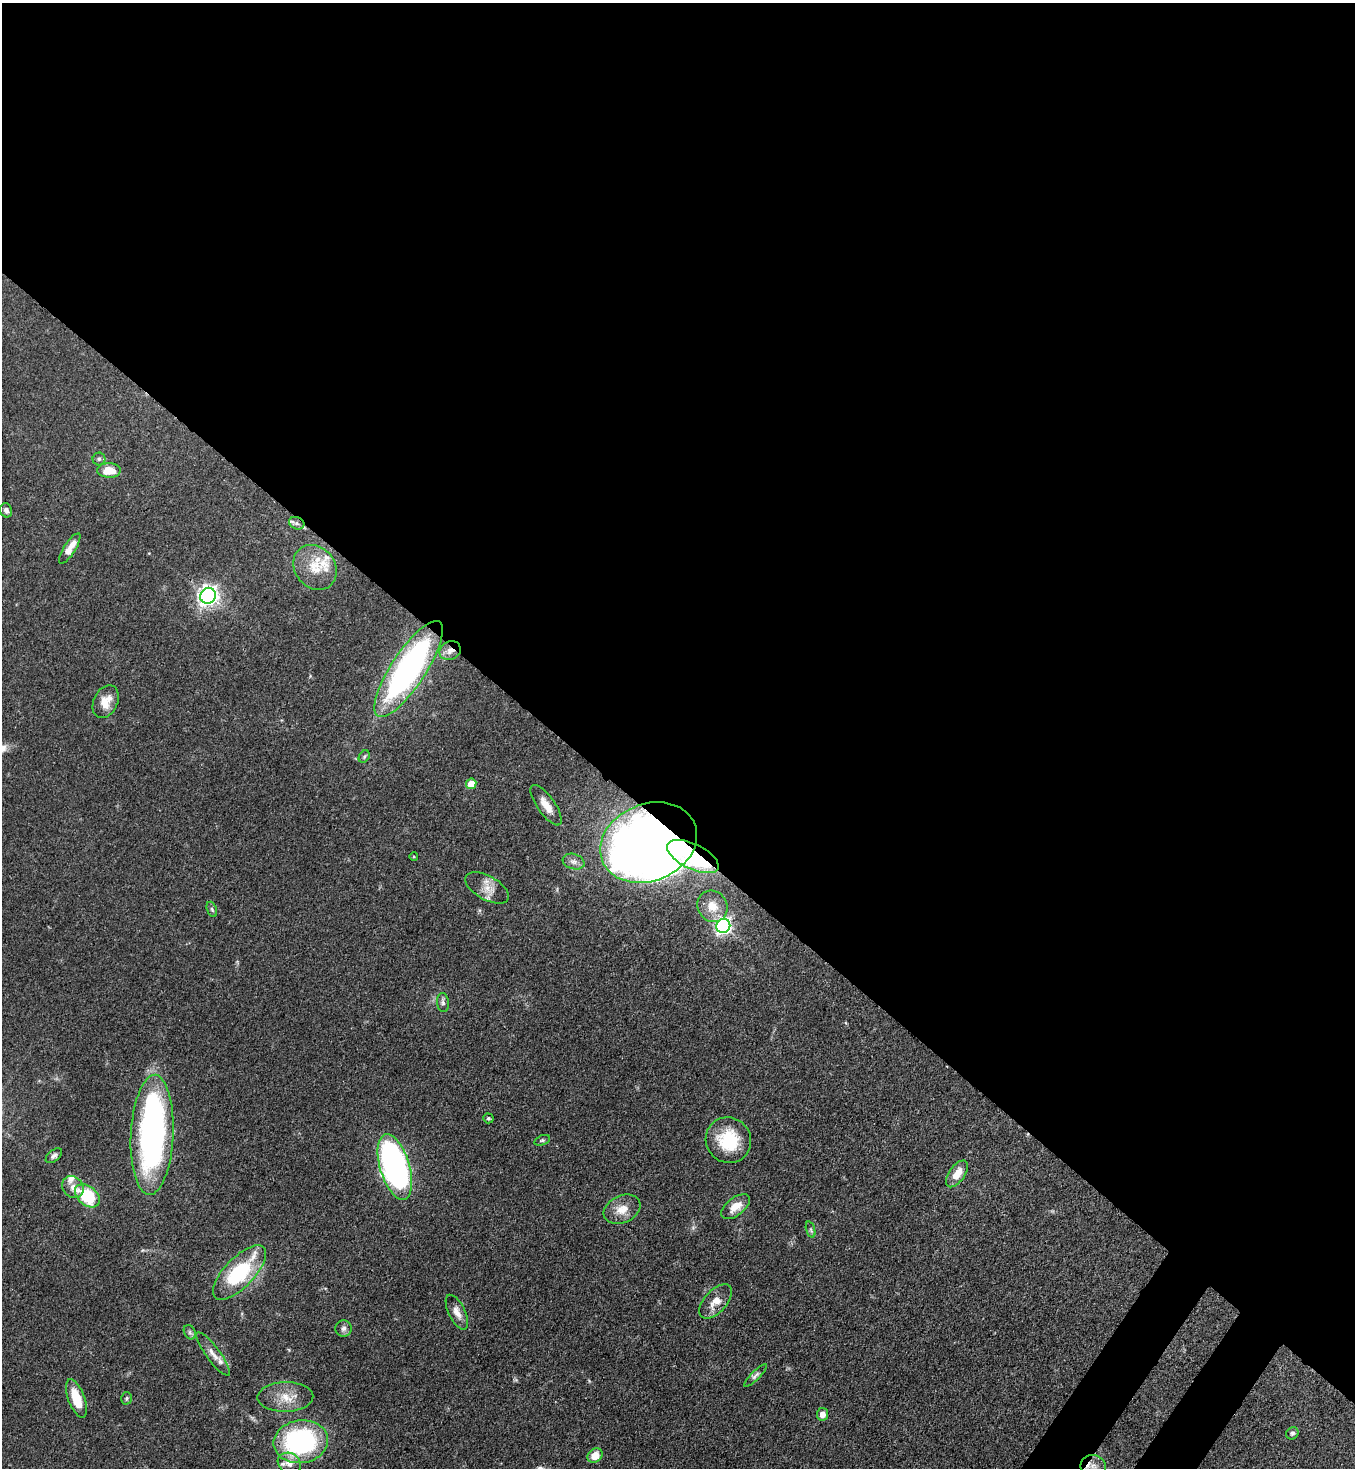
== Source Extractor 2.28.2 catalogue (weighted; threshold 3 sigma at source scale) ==
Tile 3 of 4 x 4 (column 3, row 1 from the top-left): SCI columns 2934-4286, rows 4459-5924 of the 6008 x 5986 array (HDU 1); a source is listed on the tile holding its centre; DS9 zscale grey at full resolution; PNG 1357 x 1470 px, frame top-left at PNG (2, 3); each listed source drawn as its Kron ellipse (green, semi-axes under 4 px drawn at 4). Shown black and unused: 58% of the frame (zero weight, under 3 of 4 exposures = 7% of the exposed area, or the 3 px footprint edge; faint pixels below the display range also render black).
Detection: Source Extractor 2.28.2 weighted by HDU 2 'WHT'; one run over the whole footprint, this tile lists its part. Background 0.0641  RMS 0.0036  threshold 0.0163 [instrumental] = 3 sigma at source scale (4.5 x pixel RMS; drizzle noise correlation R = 1.50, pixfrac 1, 0.05/0.05 arcsec/px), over >= 5 px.
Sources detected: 56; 3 inside a brighter object's white glare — neither listed nor drawn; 3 inside a brighter listed object's ellipse — not listed separately; the other 50 listed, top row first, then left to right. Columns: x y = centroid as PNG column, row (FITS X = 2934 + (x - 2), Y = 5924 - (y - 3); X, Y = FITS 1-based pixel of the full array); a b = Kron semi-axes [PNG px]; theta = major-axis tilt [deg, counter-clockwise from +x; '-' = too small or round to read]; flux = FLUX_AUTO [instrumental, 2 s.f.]
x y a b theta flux
99 459 6 6 - 0.84
109 470 12 7 -1 7
6 510 7 6 - 1.1
297 523 8 6 -20 1
70 548 18 6 57 4.5
315 567 24 20 -51 9.8
208 596 8 7 - 190
450 651 11 9 24 2.8
409 669 56 17 57 100
106 702 17 12 64 5.2
364 757 6 5 - 0.66
471 784 5 5 - 7.1
546 805 24 9 -55 5.1
649 843 50 38 22 410
414 857 4 3 - 0.33
693 857 28 12 -26 16
574 862 11 7 -18 1.7
487 888 24 12 -29 4.7
712 906 16 14 -58 4.5
212 909 8 5 -70 0.63
723 926 7 7 - 110
443 1002 9 6 -83 1
488 1118 5 4 - 0.62
152 1135 60 21 87 110
542 1140 8 5 20 0.66
728 1140 23 22 - 16
54 1156 9 5 39 1
395 1167 34 14 -73 120
957 1174 15 7 55 5.5
73 1187 12 10 -50 2.8
87 1196 14 9 -40 19
736 1207 17 9 37 4.3
622 1209 19 13 25 5.1
811 1230 8 3 -71 0.69
239 1273 35 15 46 28
716 1301 21 11 48 4.7
457 1312 19 8 -64 2.9
344 1328 8 8 - 1.3
190 1332 7 5 -61 0.8
213 1354 26 7 -54 3.3
755 1376 15 4 45 1.2
285 1397 28 15 1 7.1
76 1398 20 8 -70 8.5
126 1398 6 5 - 0.64
822 1414 6 5 - 2.4
1292 1433 6 5 - 0.79
301 1442 27 21 8 59
595 1456 8 6 37 5.2
289 1463 12 10 -30 3.2
1093 1466 12 11 - 3.7
Overlapping masked pixels (flux is a lower limit): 5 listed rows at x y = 450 651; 649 843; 693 857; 716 1301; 1093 1466
Isophote crosses this tile's border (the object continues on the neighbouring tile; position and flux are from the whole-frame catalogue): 1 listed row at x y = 1093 1466